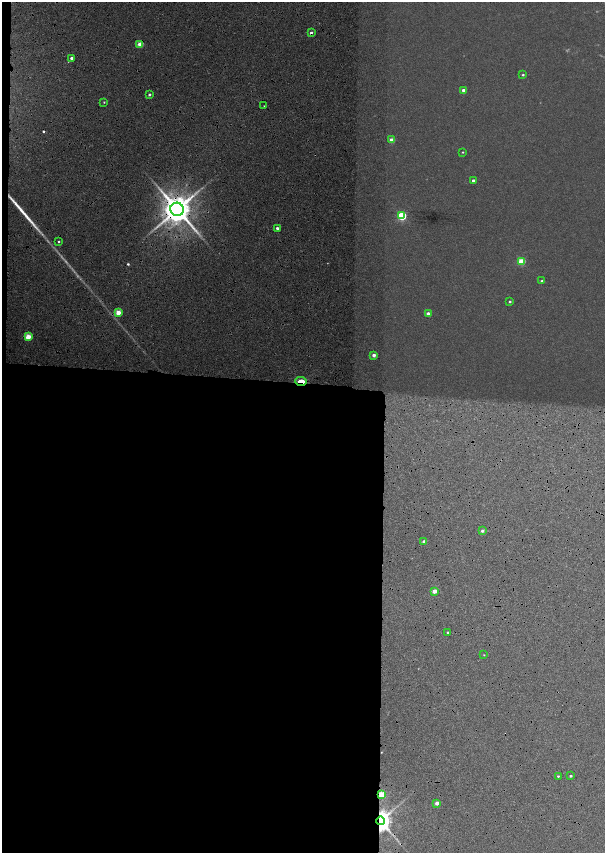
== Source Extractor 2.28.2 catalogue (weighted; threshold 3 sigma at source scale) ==
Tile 9 of 4 x 4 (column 1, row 3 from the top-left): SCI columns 452-1657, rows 1721-3421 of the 5779 x 6834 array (HDU 1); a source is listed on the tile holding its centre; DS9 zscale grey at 2 x 2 block average (1 PNG px = mean of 2 x 2 image px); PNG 607 x 855 px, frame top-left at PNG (2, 2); each listed source drawn as its Kron ellipse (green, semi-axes under 4 px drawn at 4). Shown black and unused: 38% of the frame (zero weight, under 6 of 12 exposures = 9% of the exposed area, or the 3 px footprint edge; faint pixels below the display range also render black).
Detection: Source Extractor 2.28.2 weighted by HDU 2 'WHT'; one run over the whole footprint, this tile lists its part. Background 0.0309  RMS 0.0029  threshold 0.012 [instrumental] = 3 sigma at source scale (4.09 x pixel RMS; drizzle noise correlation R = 1.36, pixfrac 0.8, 0.0396/0.0396 arcsec/px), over >= 5 px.
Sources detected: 39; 1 too faint to see at this stretch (2 x 2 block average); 4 cosmic-ray / hot-pixel residue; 1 long thin detection or spike segment (spike, bleed or trail) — neither listed nor drawn; the other 33 listed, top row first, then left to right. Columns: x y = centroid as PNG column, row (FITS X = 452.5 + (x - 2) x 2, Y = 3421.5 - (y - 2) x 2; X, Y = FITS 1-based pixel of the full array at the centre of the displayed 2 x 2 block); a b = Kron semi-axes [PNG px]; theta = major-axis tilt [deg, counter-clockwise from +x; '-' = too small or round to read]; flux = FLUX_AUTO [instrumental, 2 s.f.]
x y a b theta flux
311 33 3 3 - 1.8
140 44 3 2 - 9.6
72 58 2 2 - 3.7
523 75 3 2 - 0.77
463 90 2 2 - 2.4
149 95 2 2 - 1.3
104 102 2 2 - 0.47
264 106 2 2 - 0.38
392 140 3 2 - 6.3
463 152 3 2 - 0.47
473 181 2 2 - 2
177 209 7 6 - 1500
402 216 3 3 - 44
277 228 2 2 - 1.5
59 242 2 2 - 0.64
521 261 3 3 - 21
542 281 3 3 - 0.72
510 302 2 2 - 0.95
118 312 3 3 - 11
428 313 3 2 - 2.4
28 337 3 3 - 15
374 355 3 2 - 2.9
301 381 6 3 -2 14
482 531 2 2 - 1.7
424 541 3 2 - 1.9
434 591 3 2 - 7.2
448 632 2 2 - 1.1
484 655 2 2 - 0.37
558 776 3 2 - 0.69
571 776 2 2 - 1.2
381 795 3 3 - 28
437 803 2 2 - 5.8
380 821 4 4 - 710
Overlapping masked pixels (flux is a lower limit): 6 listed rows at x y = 311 33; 177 209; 28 337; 301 381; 381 795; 380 821